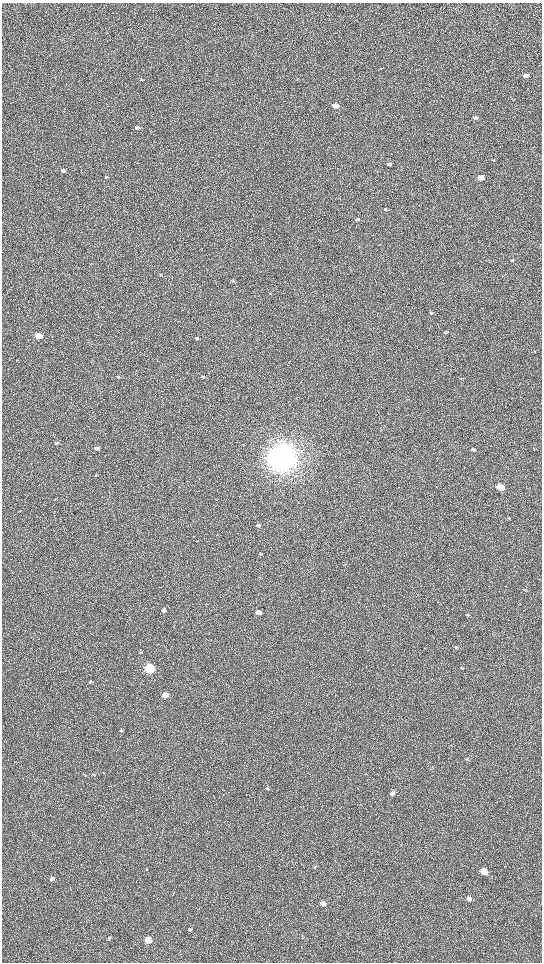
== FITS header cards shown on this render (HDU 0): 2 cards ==
NAXIS1  =                 1080 / length of data axis 1
NAXIS2  =                 1920 / length of data axis 2

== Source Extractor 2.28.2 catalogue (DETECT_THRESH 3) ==
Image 1080 x 1920 px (HDU 0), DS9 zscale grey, zoomed out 1/2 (1 PNG px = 2 x 2 image px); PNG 544 x 964 px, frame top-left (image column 1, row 1919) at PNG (2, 3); no overlay
Background 481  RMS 23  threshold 70.2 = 3 sigma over >= 5 px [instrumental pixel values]
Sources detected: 64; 3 cannot appear on this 1/2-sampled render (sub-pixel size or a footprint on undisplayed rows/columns) and are not listed; the other 61 listed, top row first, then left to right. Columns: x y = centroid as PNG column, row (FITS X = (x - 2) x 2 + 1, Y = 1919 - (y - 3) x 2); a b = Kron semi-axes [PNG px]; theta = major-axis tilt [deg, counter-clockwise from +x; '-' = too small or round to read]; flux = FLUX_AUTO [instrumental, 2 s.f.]
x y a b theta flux
416 70 3 2 - 1.7e+03
526 75 5 4 - 2.5e+04
335 105 4 3 - 6.1e+04
475 118 6 4 2 1.0e+04
137 128 5 4 - 1.4e+04
493 159 5 2 - 3.3e+03
389 164 4 3 - 1.1e+04
63 170 4 3 - 2.1e+04
106 177 3 3 - 5.7e+03
481 177 5 3 - 6.1e+04
386 209 4 3 - 4.2e+03
357 220 4 3 - 9.7e+03
512 260 4 3 - 5.2e+03
161 275 3 3 - 4.3e+03
233 281 4 3 - 4.2e+03
270 293 3 2 - 1.9e+03
431 313 4 4 - 5.7e+03
446 332 4 3 - 6.9e+03
38 336 4 3 - 1.6e+05
196 338 3 3 - 6.8e+03
535 351 4 1 - 1.8e+03
118 377 4 3 - 5.8e+03
203 377 3 3 - 8.2e+03
462 378 4 2 - 2.6e+03
57 443 4 3 - 7.3e+03
97 448 3 3 - 2.3e+04
473 449 4 3 - 1.3e+04
281 458 10 9 - 9.8e+06
96 475 3 2 - 2.1e+03
500 487 5 3 - 1.9e+05
54 512 3 2 - 1.6e+03
509 518 4 2 - 2.7e+03
258 525 4 3 - 1.3e+04
260 554 3 2 - 3.8e+03
345 565 4 1 - 1.9e+03
229 566 2 2 - 1.6e+03
260 577 3 2 - 2.1e+03
525 590 4 3 - 3.6e+03
164 610 4 3 - 1.6e+04
258 612 4 3 - 4.2e+04
467 615 4 3 - 4.8e+03
456 647 3 3 - 3.0e+03
140 653 4 2 - 3.0e+03
461 668 4 3 - 4.4e+03
149 669 5 4 - 8.2e+05
90 682 4 4 - 7.4e+03
165 695 4 3 - 8.2e+04
121 730 5 3 - 6.4e+03
467 759 4 4 - 6.0e+03
94 774 4 3 - 4.3e+03
267 788 4 4 - 6.2e+03
393 793 7 5 55 1.2e+04
315 867 4 4 - 5.1e+03
147 870 4 2 - 3.2e+03
484 871 6 4 -29 9.4e+04
51 879 5 4 - 1.2e+04
469 899 6 4 -33 2.3e+04
322 903 5 5 - 2.0e+04
190 929 5 4 - 5.6e+03
109 938 5 4 - 6.2e+03
148 940 5 4 - 7.5e+04
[3 sub-pixel or undisplayed-footprint detections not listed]